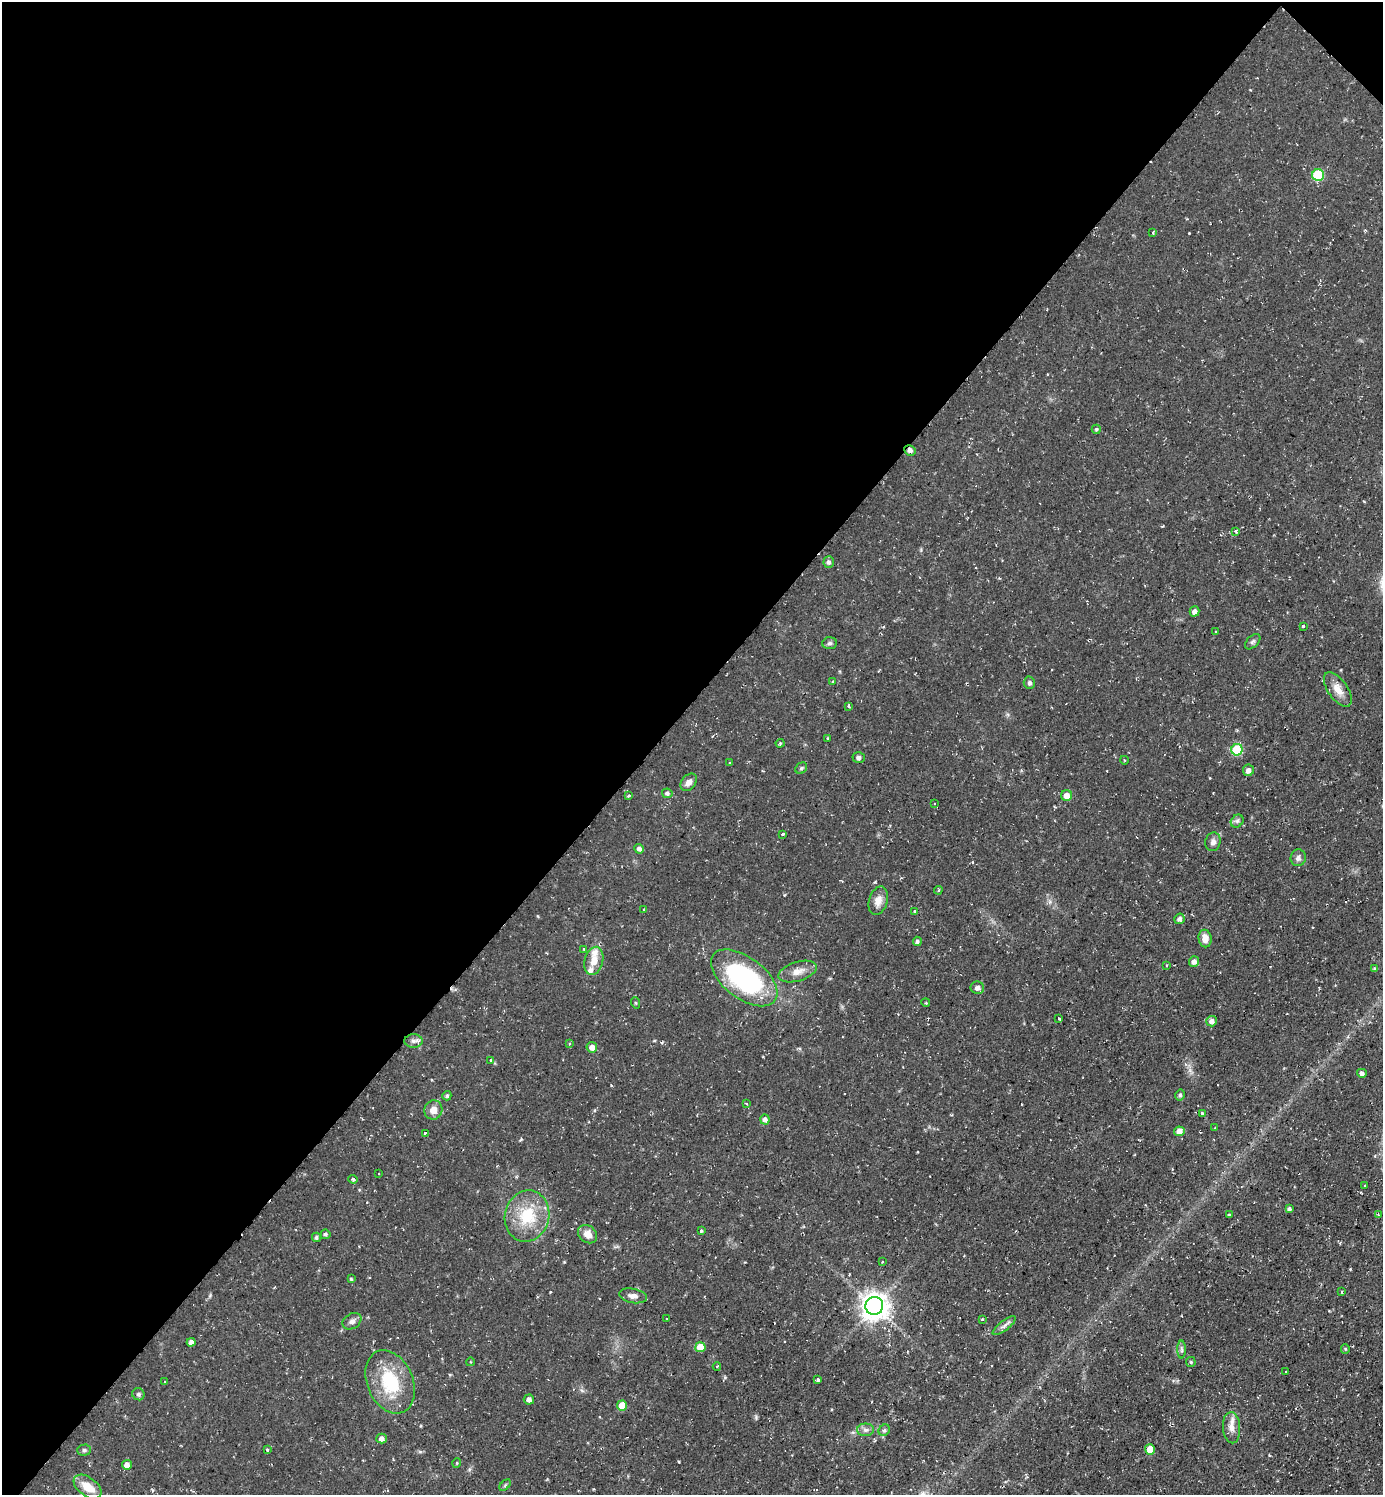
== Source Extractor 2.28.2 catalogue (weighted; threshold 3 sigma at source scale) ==
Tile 2 of 4 x 4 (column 2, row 1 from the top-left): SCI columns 1534-2914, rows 4480-5972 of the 5974 x 5972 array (HDU 1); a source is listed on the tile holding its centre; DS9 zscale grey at full resolution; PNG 1385 x 1497 px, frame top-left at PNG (2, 2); each listed source drawn as its Kron ellipse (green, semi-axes under 4 px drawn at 4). Shown black and unused: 47% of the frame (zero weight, under 2 of 3 exposures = <1% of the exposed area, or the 3 px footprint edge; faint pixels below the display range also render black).
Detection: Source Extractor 2.28.2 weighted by HDU 2 'WHT'; one run over the whole footprint, this tile lists its part. Background 0.0531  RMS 0.0061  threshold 0.0274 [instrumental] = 3 sigma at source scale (4.5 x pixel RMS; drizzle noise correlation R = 1.50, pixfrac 1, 0.05/0.05 arcsec/px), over >= 5 px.
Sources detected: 120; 6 cosmic-ray / hot-pixel residue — neither listed nor drawn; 3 inside a brighter listed object's ellipse — not listed separately; the other 111 listed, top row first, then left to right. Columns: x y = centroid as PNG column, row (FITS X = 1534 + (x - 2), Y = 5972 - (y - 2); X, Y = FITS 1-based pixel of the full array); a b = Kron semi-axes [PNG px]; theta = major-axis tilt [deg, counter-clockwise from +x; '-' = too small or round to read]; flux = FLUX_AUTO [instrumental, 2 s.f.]
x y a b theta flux
1318 175 6 6 - 34
1152 233 3 3 - 3.1
1096 429 5 4 - 0.99
910 450 6 5 - 2
1236 531 3 3 - 1.3
829 562 6 5 - 1.8
1195 611 5 4 - 3.1
1303 626 3 3 - 2.4
1216 631 3 2 - 0.63
1253 642 9 5 44 1.4
830 643 7 5 3 1.6
833 682 4 3 - 1
1029 683 6 5 - 1.5
1338 689 20 10 -55 6.5
848 706 4 3 - 0.86
827 739 3 3 - 1
780 743 4 4 - 0.67
1237 750 6 5 - 34
859 758 6 5 - 1.7
1124 760 4 3 - 0.48
730 763 3 3 - 1.6
801 768 6 5 - 1.1
1248 770 6 5 - 2.6
689 782 10 7 50 3.1
667 793 5 4 - 1.2
1067 795 5 5 - 5.2
628 796 3 2 - 0.87
934 803 3 2 - 0.43
1237 821 7 5 45 1.5
783 834 3 3 - 1.9
1213 842 9 7 73 2.6
639 849 5 4 - 2.3
1298 858 8 7 - 2.4
938 890 4 3 - 0.76
878 901 14 9 73 5
644 910 3 2 - 0.49
914 911 3 3 - 1.6
1179 919 5 5 - 1.7
1205 938 9 6 -79 4.7
917 941 5 4 - 1.3
584 949 3 3 - 2.2
594 961 14 9 75 7.1
1194 961 5 5 - 3
1166 965 3 3 - 0.78
1375 969 4 4 - 0.86
798 972 20 9 17 5.8
744 978 38 20 -37 89
977 988 7 6 - 2.8
636 1003 6 3 -71 0.66
926 1003 4 3 - 0.53
1059 1018 4 3 - 2.7
1212 1021 5 5 - 2.9
413 1041 9 7 0 2.3
570 1044 4 3 - 0.7
592 1047 5 5 - 4
491 1060 4 3 - 1.2
1362 1073 5 4 - 1.6
1180 1095 5 4 - 1.3
447 1096 4 4 - 1.1
746 1104 3 3 - 1.4
433 1110 10 9 - 4.9
1202 1113 3 3 - 2.3
765 1119 5 4 - 2.4
1215 1128 3 2 - 0.55
1179 1131 5 5 - 4.7
425 1133 4 3 - 3.3
379 1173 3 3 - 1.2
353 1179 5 3 - 0.95
1365 1185 3 2 - 0.5
1289 1208 3 3 - 1
1378 1214 4 3 - 0.55
1229 1215 3 3 - 0.81
527 1216 26 22 77 24
701 1231 4 3 - 0.73
325 1234 5 5 - 1.1
588 1234 10 8 -38 5.8
316 1237 4 4 - 1.1
882 1262 3 2 - 0.77
351 1279 4 4 - 0.75
1342 1292 4 3 - 0.71
633 1296 14 7 -10 3.5
874 1306 9 9 - 640
667 1318 3 2 - 0.74
982 1319 3 3 - 1.2
352 1321 10 7 32 2.5
1004 1326 14 5 38 2.3
191 1342 4 4 - 2.2
700 1347 5 5 - 11
1345 1349 5 4 - 0.62
1182 1350 9 4 -89 1.3
470 1362 4 3 - 0.49
1191 1362 5 4 - 0.73
717 1367 4 3 - 0.59
1286 1371 3 2 - 0.45
818 1380 3 3 - 5.6
164 1382 3 3 - 4.5
390 1382 33 23 -66 32
138 1394 6 6 - 1.2
529 1399 5 5 - 2.3
622 1406 5 5 - 12
1232 1428 16 8 -86 5.1
866 1430 8 6 1 2
884 1430 6 5 - 1.1
381 1439 5 5 - 2.3
84 1450 7 5 2 1.2
267 1450 3 3 - 1.3
1150 1450 5 5 - 12
457 1463 5 3 - 0.52
127 1465 5 5 - 3.6
505 1485 7 4 46 0.86
88 1487 16 9 -36 10
Overlapping masked pixels (flux is a lower limit): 1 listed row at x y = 910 450